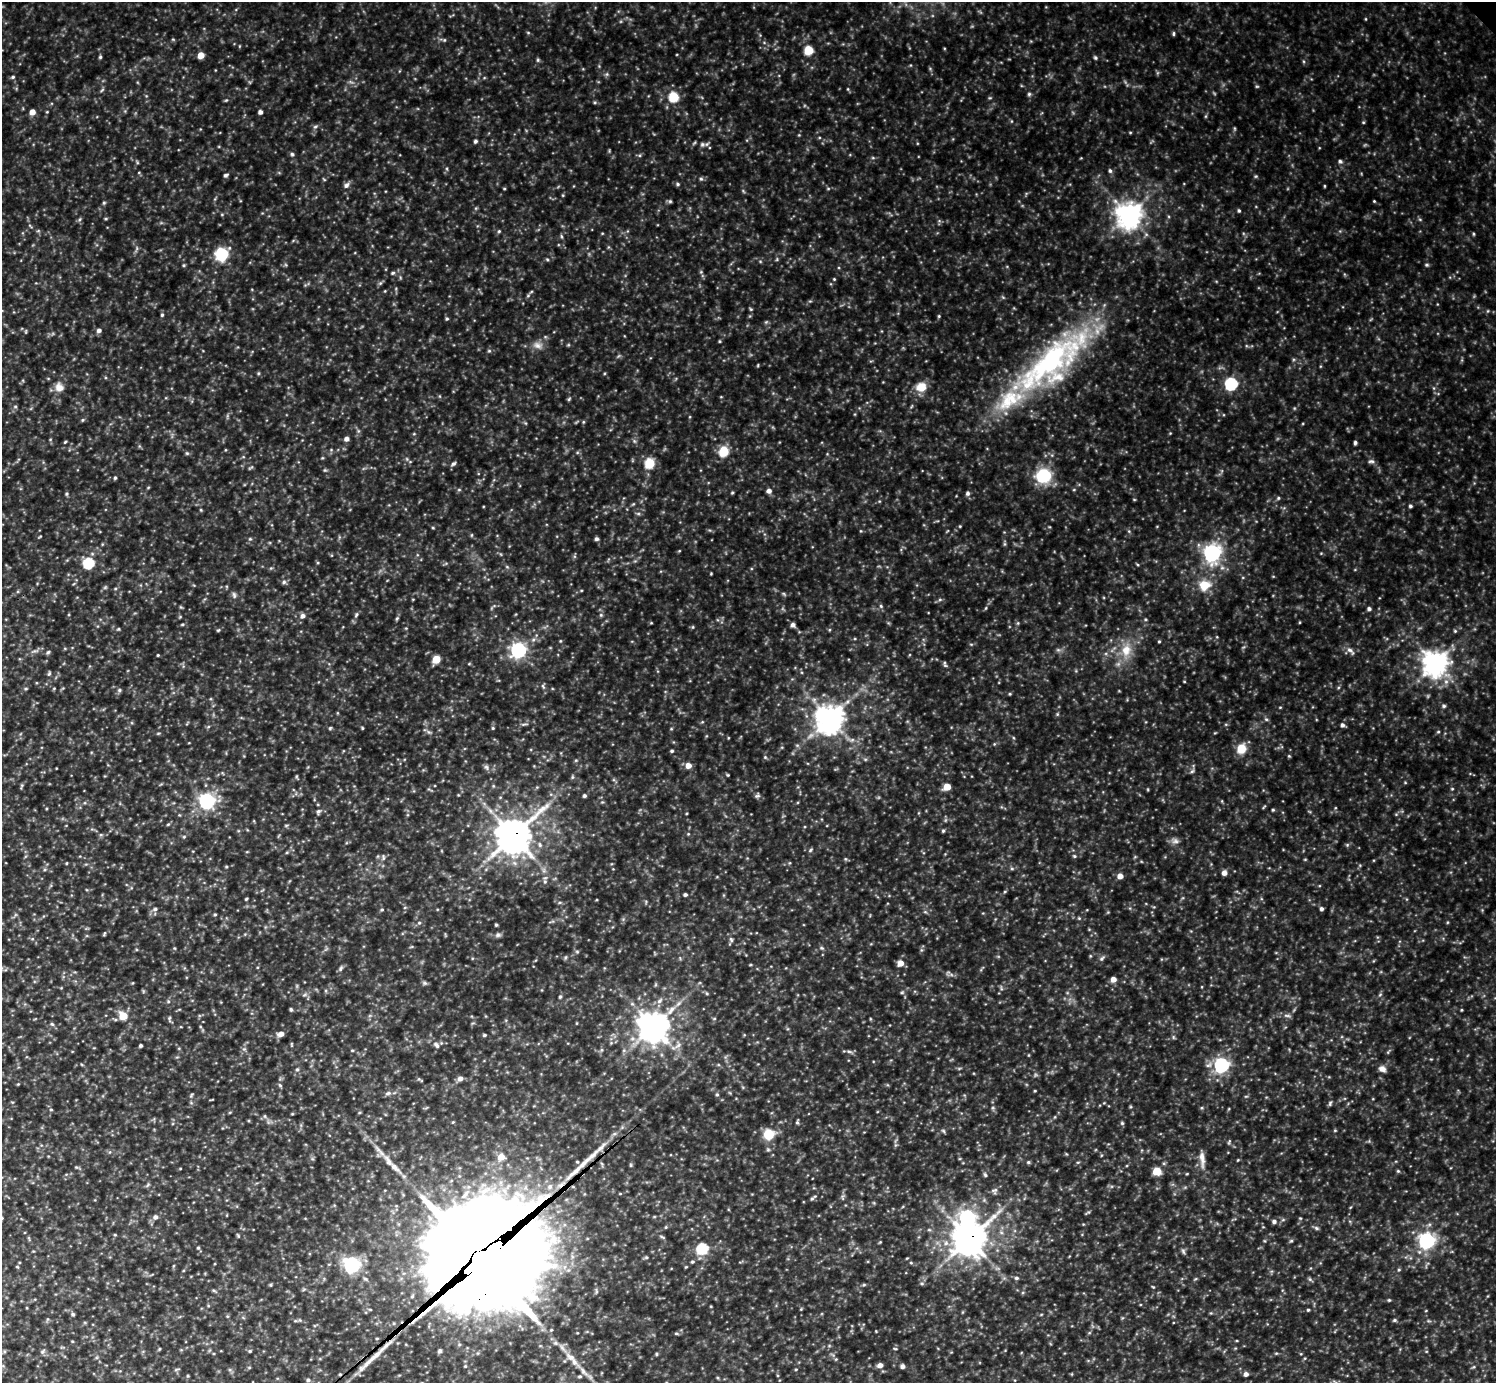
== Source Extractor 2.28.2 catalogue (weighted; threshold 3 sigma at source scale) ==
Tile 7 of 4 x 4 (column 3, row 2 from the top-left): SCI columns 2991-4484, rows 3060-4440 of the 5979 x 5978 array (HDU 1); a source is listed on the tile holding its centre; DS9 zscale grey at full resolution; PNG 1498 x 1385 px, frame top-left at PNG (2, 2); no overlay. Shown black and unused: <1% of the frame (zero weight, under 3 of 5 exposures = <1% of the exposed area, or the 3 px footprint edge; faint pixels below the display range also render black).
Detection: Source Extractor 2.28.2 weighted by HDU 2 'WHT'; one run over the whole footprint, this tile lists its part. Background 0.303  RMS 0.026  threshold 0.116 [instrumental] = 3 sigma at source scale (4.5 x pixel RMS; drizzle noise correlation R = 1.50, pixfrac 1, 0.05/0.05 arcsec/px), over >= 5 px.
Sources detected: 462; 8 too faint to see at this stretch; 1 inside a brighter object's white glare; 1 cosmic-ray / hot-pixel residue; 4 long thin detections or spike segments (spike, bleed or trail) — not listed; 8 inside a brighter listed object's ellipse — not listed separately; the other 440 listed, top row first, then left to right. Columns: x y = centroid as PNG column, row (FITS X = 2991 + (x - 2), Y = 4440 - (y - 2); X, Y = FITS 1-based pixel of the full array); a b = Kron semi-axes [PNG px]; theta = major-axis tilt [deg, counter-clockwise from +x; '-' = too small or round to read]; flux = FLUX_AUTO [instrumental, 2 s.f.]
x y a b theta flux
1366 19 5 3 - 2.3
528 33 5 4 - 3.1
1173 34 6 4 90 4.1
173 39 6 4 -1 2.7
444 40 5 4 - 3.4
808 50 5 5 - 120
201 55 5 5 - 35
100 57 5 4 - 4.4
1095 57 5 4 - 4.9
538 60 5 5 - 4
607 74 6 5 - 5
13 77 5 5 - 4.7
351 82 9 3 -31 5.8
1257 86 6 3 0 3
848 89 5 3 - 2.9
102 90 7 4 45 4
1029 94 6 5 - 4.9
673 97 6 6 - 150
990 98 6 3 -17 2.8
226 100 5 4 - 2.9
595 102 5 5 - 3.7
32 112 5 5 - 23
47 112 4 3 - 2.2
260 112 4 4 - 9
1206 116 6 4 71 3.2
1011 121 6 3 -71 2.8
1363 122 5 4 - 2.6
315 127 8 5 39 6.1
1234 129 6 4 72 3.3
1130 132 5 3 - 2.6
799 135 4 4 - 2.2
475 141 5 4 - 6.1
702 144 7 6 - 5.6
292 154 5 5 - 5.1
639 155 5 5 - 4.1
873 158 6 3 -18 3.3
1340 161 6 5 - 6.3
137 162 6 3 -73 3
1110 171 6 5 - 5.6
226 175 6 4 25 5.6
1256 176 5 5 - 3.5
324 179 6 3 -37 2.7
701 179 6 5 - 4.7
678 184 6 5 - 4.9
346 185 8 6 47 10
1324 186 4 3 - 2.4
828 188 6 4 0 3.3
504 189 4 3 - 2.4
563 195 5 3 - 2.7
670 201 6 5 - 4.7
1374 201 4 3 - 2.5
104 203 5 4 - 4
476 208 6 4 71 3.3
1239 211 5 4 - 4.4
222 214 5 3 - 2.7
1129 215 9 8 - 2700
106 219 5 3 - 3
1420 219 6 4 -2 3.3
38 231 6 4 18 3.2
499 231 5 5 - 3.6
602 233 5 3 - 2.2
1473 234 5 3 - 3.1
561 236 7 3 -71 3.5
221 254 13 11 55 110
547 259 6 4 -2 3.5
777 259 6 3 72 3.1
184 265 5 4 - 3.1
1426 265 5 5 - 4.6
701 272 6 4 -46 3.6
393 273 6 5 - 5
834 279 4 4 - 2.6
380 283 7 5 44 5.1
528 296 6 4 1 3.7
1003 297 6 3 -19 3.1
810 301 5 4 - 3.1
751 309 5 5 - 3.2
1488 311 6 4 89 3.1
162 315 5 4 - 4.3
939 316 4 4 - 3.1
447 319 5 4 - 3.9
766 322 6 4 43 3.6
99 330 5 5 - 9.3
26 331 6 4 89 3.1
719 341 4 4 - 2.8
538 345 15 10 -18 21
568 345 5 4 - 2.9
489 351 5 5 - 3.9
1052 362 125 39 40 720
758 365 5 3 - 2.4
258 373 5 4 - 3.3
1231 384 6 6 - 370
59 387 12 11 - 23
921 387 13 11 19 37
1434 388 6 4 -89 4.1
569 399 6 4 47 3.6
15 406 5 5 - 4
912 406 6 3 69 3
82 420 5 5 - 3.5
583 422 5 4 - 3.1
1170 433 4 4 - 2.2
414 434 5 3 - 2.4
50 439 5 3 - 2.2
346 439 5 4 - 12
634 441 6 5 - 5.5
65 442 5 3 - 2.7
1355 443 5 4 - 5.5
225 450 4 3 - 2.1
331 450 5 5 - 3.7
724 451 6 5 - 140
187 453 6 5 - 3.9
407 459 6 4 -71 3.7
1371 461 9 5 0 7
649 463 6 5 - 150
453 464 8 5 38 6.5
325 470 6 5 - 4
1043 476 15 13 11 140
115 478 4 3 - 4.2
148 487 5 3 - 2.4
459 490 6 4 0 3.6
769 491 6 5 - 11
732 493 4 4 - 3.1
967 493 7 6 - 6.7
66 494 5 5 - 4.2
1278 498 5 5 - 4
1134 499 5 3 - 2.3
879 501 5 4 - 2.5
633 504 6 4 44 3.1
1410 506 5 4 - 4.7
201 510 5 4 - 2.6
638 514 6 4 0 4.5
960 526 4 4 - 2.5
433 528 5 3 - 2.5
861 531 4 4 - 2.5
1129 531 5 4 - 3.4
471 535 6 4 89 2.9
40 536 5 3 - 2.4
250 539 6 5 - 4.2
597 539 5 4 - 6.7
1005 544 6 4 90 4
679 551 4 3 - 2.3
1212 553 7 7 - 1200
88 563 6 5 - 220
271 568 5 4 - 3.3
711 573 3 2 - 2.4
284 582 7 6 - 6.6
1204 585 16 14 22 57
115 589 5 3 - 3.1
581 590 5 3 - 2.5
784 594 7 4 -45 3.7
234 595 10 6 -87 7.6
940 600 6 4 1 4.3
881 606 6 5 - 4.4
492 607 13 3 48 3.9
986 608 5 3 - 2.8
1369 609 5 4 - 7
356 615 8 5 68 6.6
601 615 6 5 - 4.8
303 616 7 6 - 11
397 618 7 4 58 4.1
1145 619 5 4 - 3.4
651 623 4 4 - 2.4
1018 623 5 5 - 3.7
182 624 5 4 - 3.2
793 625 5 5 - 9.4
693 627 5 3 - 2.9
118 629 4 4 - 2.9
218 630 5 4 - 3.2
1455 631 5 5 - 3.6
1217 637 5 3 - 2.2
855 639 5 3 - 2.6
560 641 4 4 - 2.4
1159 641 4 3 - 3.3
518 650 7 6 - 860
1058 650 6 6 - 5.8
1126 650 20 14 78 57
35 651 13 4 15 8.6
1350 651 15 6 -44 13
48 652 6 5 - 4.8
158 655 3 3 - 2.7
436 659 5 5 - 69
1435 663 9 8 - 2700
469 664 5 3 - 2.6
945 665 7 5 -44 5
49 674 7 4 63 3.9
1184 681 4 3 - 2.1
543 686 9 4 -64 5.8
54 688 5 3 - 2.3
26 689 5 3 - 2.9
119 690 6 6 - 5.3
1010 694 5 4 - 3
1444 706 6 5 - 5.2
1280 707 4 4 - 2.5
1057 714 5 4 - 3.1
829 719 10 9 - 3400
1266 719 6 5 - 5
702 722 5 4 - 2.9
524 724 11 3 5 5.5
1226 724 6 3 18 3.1
1342 725 5 5 - 8.6
208 727 6 3 19 3.4
330 728 5 4 - 3.3
362 728 4 3 - 2.8
493 728 4 4 - 3.2
671 729 5 4 - 2.9
429 732 7 5 -43 5.8
1438 732 5 4 - 3.3
158 733 6 4 2 3
1215 733 5 3 - 2.4
728 738 4 3 - 1.9
994 744 5 4 - 3
797 745 6 4 -18 3.9
1241 748 10 9 - 48
672 751 4 4 - 4.6
1289 756 5 4 - 2.9
765 757 5 4 - 3.3
865 759 6 4 -18 3.8
576 760 5 4 - 3.4
688 765 6 5 - 21
486 767 9 5 -59 6.6
1192 771 8 5 45 5.5
727 775 4 3 - 2.6
297 777 6 4 -71 3.1
572 777 5 5 - 4.3
1405 783 5 3 - 2.4
21 786 9 3 75 3.7
493 786 5 4 - 2.8
947 787 5 5 - 49
1452 789 4 4 - 2.9
584 796 6 5 - 5.1
757 796 7 6 - 5.4
207 801 6 6 - 880
602 802 5 4 - 3.3
1273 810 4 3 - 3.4
318 811 7 6 - 6.6
686 813 3 2 - 2.4
168 824 5 4 - 3.4
286 825 6 4 1 3.2
943 831 5 4 - 3.9
688 834 4 3 - 2.5
101 835 5 5 - 4.2
513 836 14 11 40 5200
184 837 5 5 - 3.5
1175 841 12 8 -12 12
1347 845 5 5 - 3.8
810 850 7 4 38 4
287 852 5 3 - 3
1074 856 6 5 - 4
383 857 9 5 -81 6.9
845 859 6 4 -89 3.3
1305 859 5 3 - 2.2
66 863 4 3 - 2.2
789 863 5 3 - 2.5
1360 865 6 4 73 3.1
226 867 4 3 - 3
45 869 5 3 - 3.4
1012 869 6 4 0 4
1224 873 5 5 - 15
1120 876 5 5 - 22
545 881 9 5 -84 7.6
1005 891 5 3 - 2.9
685 895 5 4 - 5.8
246 899 4 3 - 3.2
560 902 5 3 - 3.4
646 902 6 4 -73 3.3
1154 907 5 4 - 2.6
155 909 7 5 16 6.2
1321 909 5 4 - 6.6
382 910 5 4 - 3.6
215 914 4 4 - 3.6
1079 918 5 4 - 3.1
1447 922 5 3 - 2.6
419 923 5 5 - 4.3
496 925 3 3 - 3.8
104 934 6 3 70 3.1
498 935 8 6 15 7.2
731 939 8 5 -63 6.5
411 947 6 3 19 2.7
822 948 7 4 -26 4.6
921 950 6 4 46 4.1
577 952 5 5 - 3.9
1090 956 5 4 - 2.8
565 957 7 4 70 3.8
1102 958 9 6 44 7.1
900 963 6 5 - 26
750 965 5 3 - 2.2
340 968 8 5 61 6.4
951 975 7 4 -2 6.6
1113 979 5 5 - 18
132 983 4 3 - 2.1
424 983 8 5 -15 5.5
1001 988 8 3 -78 4
902 992 6 4 1 3.7
707 993 5 4 - 3.7
304 995 8 3 19 5
1380 995 6 4 3 3.3
560 997 5 4 - 3.3
168 1001 5 5 - 4.1
659 1001 9 6 40 11
291 1010 4 3 - 4
1462 1010 4 3 - 2.4
123 1016 5 5 - 79
1287 1016 13 4 -3 8.2
169 1019 9 4 -86 5
714 1019 5 3 - 2.9
577 1023 5 3 - 2.1
52 1024 5 5 - 4.6
653 1027 10 10 - 3900
281 1034 7 5 14 18
484 1035 5 4 - 4.5
1173 1037 6 4 -89 3.9
291 1044 7 3 90 2.9
140 1045 4 3 - 4.9
436 1045 11 7 -46 12
678 1045 15 8 48 18
244 1049 5 5 - 5.1
352 1050 5 4 - 2.8
602 1050 6 4 89 4.1
849 1051 9 4 -18 6.3
1388 1052 6 4 56 3.3
1028 1055 5 3 - 2.1
1221 1065 7 6 - 650
959 1068 6 4 2 3.4
297 1069 6 6 - 6.1
1382 1069 9 7 -26 14
460 1079 6 5 - 14
420 1080 8 3 -30 3.8
18 1084 4 4 - 2.2
280 1085 7 4 -62 4.3
1035 1091 3 3 - 2.6
388 1093 10 5 16 9
717 1094 5 4 - 4.3
191 1095 6 4 68 3.9
1246 1096 6 3 18 3
212 1100 6 2 21 1.9
1104 1103 4 4 - 2.3
1330 1103 7 4 70 4.8
993 1108 6 5 - 4.6
1202 1108 5 5 - 3.3
1228 1109 5 3 - 2.3
51 1110 5 4 - 3.5
230 1112 5 3 - 2.5
359 1113 5 3 - 2.7
292 1114 4 3 - 2.3
265 1116 6 4 90 3.7
1055 1117 5 3 - 2.5
797 1122 6 4 84 4.3
1122 1123 5 5 - 4.2
1335 1130 5 3 - 2.6
943 1131 6 5 - 4.2
769 1134 12 12 - 53
1229 1142 7 4 76 3.8
895 1145 7 4 71 4.7
601 1148 52 7 43 55
768 1150 6 5 - 4.4
501 1157 6 6 - 32
1202 1159 25 7 -86 24
1238 1160 4 4 - 2.3
388 1161 20 8 -57 21
1028 1162 6 4 -12 4.5
1078 1162 6 3 18 3.2
631 1165 6 4 -89 3.1
76 1167 6 4 -11 3.4
180 1168 4 3 - 2
1157 1171 5 5 - 76
1398 1171 5 5 - 3.6
1187 1174 5 3 - 2.4
985 1175 7 5 -57 5.1
560 1184 15 5 35 21
148 1185 8 4 56 4.3
550 1187 9 8 - 16
994 1191 9 8 - 9.4
620 1194 5 3 - 2.2
843 1197 11 4 86 6.6
813 1198 11 4 41 5.6
874 1203 6 3 -72 2.8
1088 1212 7 4 35 3.6
155 1217 6 6 - 9.6
654 1217 5 3 - 2.6
1300 1218 5 4 - 2.7
1274 1221 6 5 - 7.9
666 1227 5 4 - 3
1316 1228 7 5 -27 5.2
115 1235 4 3 - 2.5
238 1235 5 4 - 2.9
662 1237 9 4 -26 4.7
969 1239 13 10 39 4600
1291 1241 6 4 40 4
1426 1241 7 6 - 930
880 1242 4 3 - 2.4
198 1248 5 4 - 4
702 1249 6 5 - 240
1183 1251 10 5 -72 6.4
646 1257 5 5 - 3.9
482 1258 48 38 35 76000
907 1258 4 3 - 2.1
692 1262 5 4 - 4.3
911 1263 5 4 - 3.3
352 1265 6 6 - 990
686 1267 4 4 - 2.4
1399 1270 5 4 - 3.4
1016 1278 6 5 - 5.8
1195 1279 5 4 - 3.2
1310 1279 6 5 - 4.8
922 1283 6 4 0 4.1
270 1285 5 4 - 2.8
864 1285 6 4 1 3.4
1153 1287 5 3 - 2.6
214 1290 6 4 -20 3.8
1389 1300 4 4 - 3.2
801 1309 5 3 - 2.4
1308 1310 4 3 - 3.5
1211 1313 4 4 - 2.8
73 1314 5 5 - 4.5
227 1316 5 4 - 2.9
1394 1320 5 4 - 4.5
295 1321 6 4 18 3.7
1429 1321 6 4 -17 3.6
676 1333 6 4 -6 4
72 1341 4 3 - 2.1
895 1348 6 3 -9 2.6
159 1349 5 3 - 2.3
250 1351 5 4 - 3.6
439 1351 6 5 - 5.4
43 1352 8 6 39 6.1
1276 1353 5 4 - 3
656 1354 5 3 - 2.7
1305 1358 5 4 - 2.8
836 1359 5 4 - 2.7
574 1362 23 8 -47 31
880 1365 5 4 - 15
902 1366 5 4 - 9.2
249 1367 5 3 - 2.7
1474 1367 6 5 - 3.7
176 1369 8 3 10 3.5
796 1369 4 4 - 2.6
1246 1374 5 5 - 11
188 1376 5 3 - 2.6
718 1378 5 3 - 2.7
308 1380 5 5 - 6.4
1335 1382 9 4 -36 4.4
Overlapping masked pixels (flux is a lower limit): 5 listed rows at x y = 513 836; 601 1148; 560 1184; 969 1239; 482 1258
Isophote crosses this tile's border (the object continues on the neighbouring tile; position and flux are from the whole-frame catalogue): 1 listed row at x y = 1335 1382
Unlisted compact peaks at least as high as the median listed source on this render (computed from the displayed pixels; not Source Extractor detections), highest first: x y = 80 219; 876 1331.